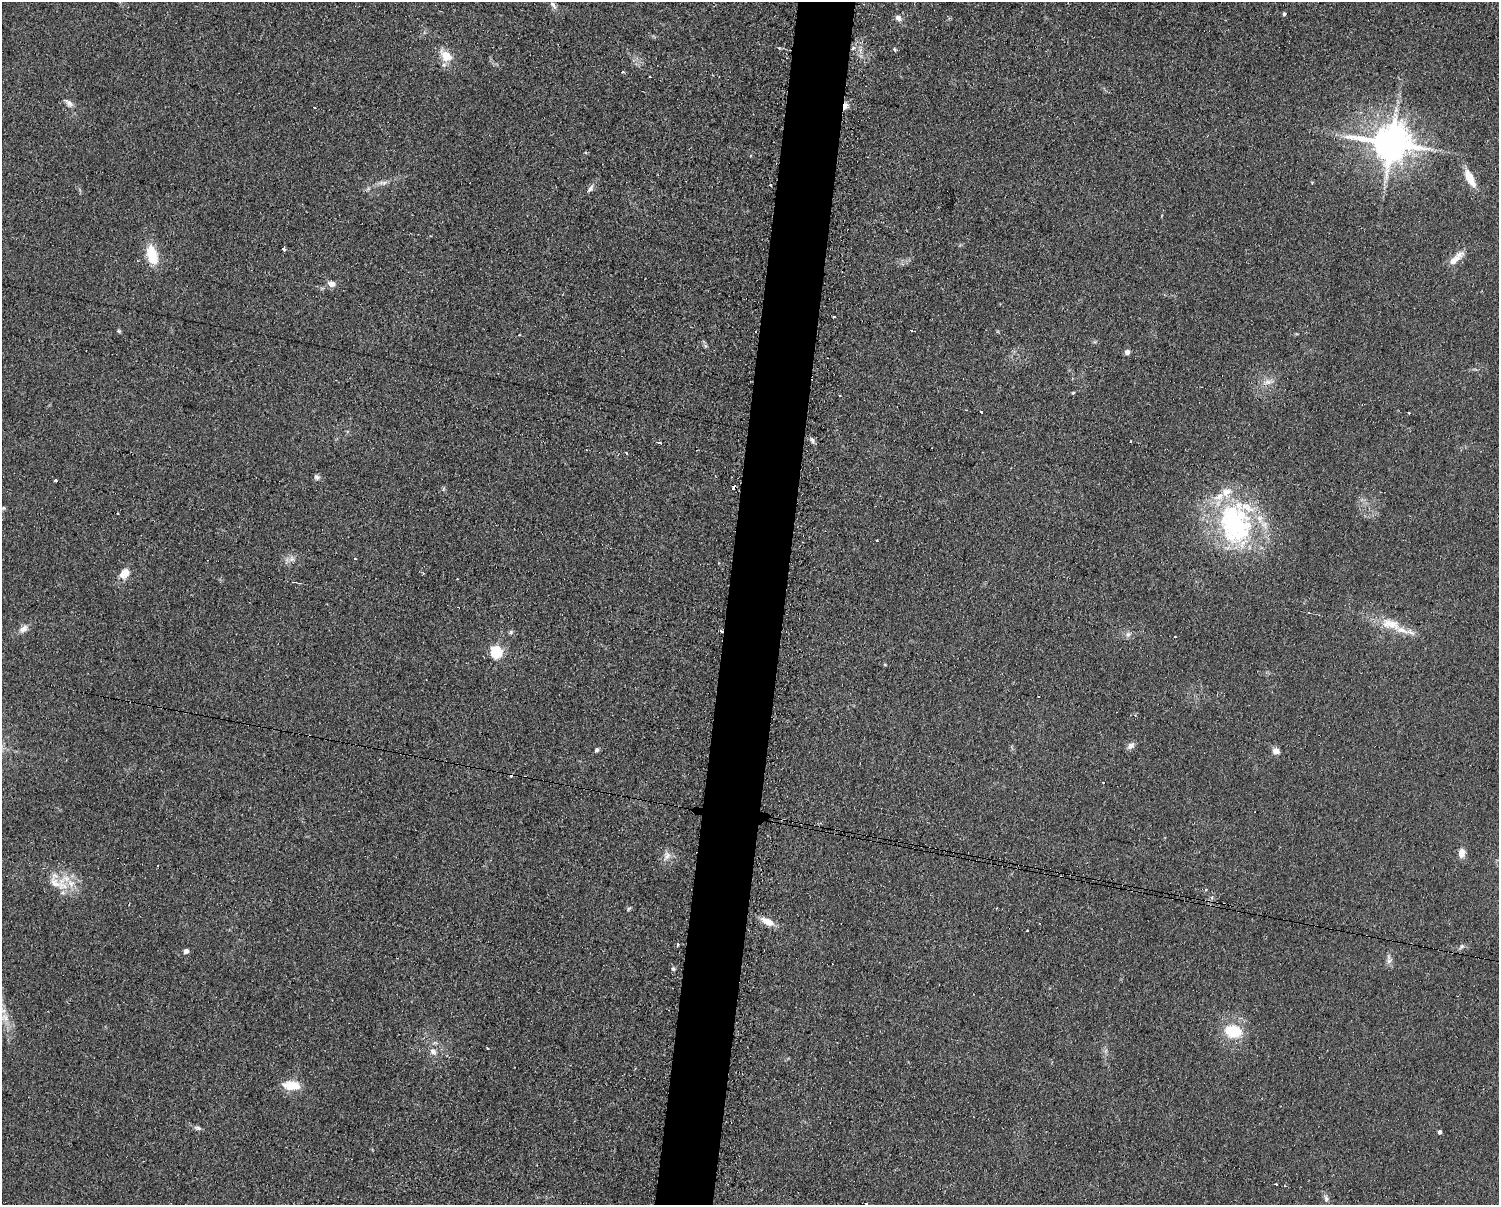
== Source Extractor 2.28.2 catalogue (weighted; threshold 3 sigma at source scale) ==
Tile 8 of 3 x 4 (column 2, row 3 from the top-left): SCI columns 1620-3116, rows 1205-2407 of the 4863 x 4814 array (HDU 1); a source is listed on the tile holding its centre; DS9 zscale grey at full resolution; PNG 1501 x 1207 px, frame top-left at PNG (2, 2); no overlay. Shown black and unused: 4% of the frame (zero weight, under 2 of 3 exposures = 2% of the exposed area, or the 3 px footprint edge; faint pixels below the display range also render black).
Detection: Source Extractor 2.28.2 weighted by HDU 2 'WHT'; one run over the whole footprint, this tile lists its part. Background 0.098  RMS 0.011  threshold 0.0502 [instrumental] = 3 sigma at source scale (4.5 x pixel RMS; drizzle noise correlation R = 1.50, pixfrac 1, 0.05/0.05 arcsec/px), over >= 5 px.
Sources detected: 88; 12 cosmic-ray / hot-pixel residue — not listed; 7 inside a brighter listed object's ellipse — not listed separately; the other 69 listed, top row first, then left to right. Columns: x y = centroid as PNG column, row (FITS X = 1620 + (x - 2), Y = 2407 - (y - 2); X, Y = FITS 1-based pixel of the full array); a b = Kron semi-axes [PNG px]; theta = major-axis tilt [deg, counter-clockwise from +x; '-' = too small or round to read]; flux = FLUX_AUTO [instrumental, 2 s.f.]
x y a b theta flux
553 5 12 6 -56 4.3
1284 14 5 4 - 2
898 18 8 7 - 5
853 48 5 4 - 1.8
895 49 3 3 - 4
446 56 20 14 -44 17
650 77 3 2 - 1.8
69 103 13 7 -48 4.8
845 106 9 4 78 6.7
314 108 3 2 - 1.6
1391 143 11 10 - 3400
1470 178 23 9 -62 19
383 183 14 5 3 4.9
590 189 11 5 51 3.8
284 249 4 3 - 7
152 255 19 10 -73 33
1456 258 27 8 43 12
332 284 9 7 -11 7.1
834 316 2 2 - 1.9
911 330 3 3 - 1.2
119 331 5 4 - 1.5
519 335 2 2 - 1.2
1127 352 6 6 - 3.8
1267 382 13 7 9 7.2
1073 393 5 3 - 1.1
839 395 2 2 - 1.5
981 412 3 2 - 2
1409 413 2 2 - 1.3
812 440 8 5 -72 3
659 443 4 3 - 8.1
626 452 4 2 - 0.94
317 477 7 7 - 3
55 481 3 3 - 4.6
1235 524 53 40 -73 190
877 541 3 2 - 1.3
291 559 9 6 21 4.8
355 559 3 2 - 1.7
124 573 14 10 38 12
1391 624 31 14 -14 27
23 629 12 8 37 6.7
511 632 6 5 - 2
1128 634 7 6 - 3.4
1175 637 3 2 - 2.2
496 652 6 6 - 140
1135 715 3 3 - 2.1
1131 745 10 7 40 4.9
597 750 5 4 - 3
1276 751 7 6 - 6.5
1103 783 3 3 - 1.1
1462 853 11 7 87 8.1
667 855 11 8 -75 6.3
55 883 23 14 -23 22
629 908 7 3 48 1.5
767 922 15 7 -26 13
677 945 4 2 - 1.4
1462 946 6 4 0 2.1
186 951 4 4 - 6.7
1389 961 10 5 36 3.4
673 969 6 5 - 1.9
5 1017 13 9 -35 9.3
1233 1031 20 14 -15 37
487 1048 3 2 - 1.8
433 1051 8 6 -66 4.6
291 1086 21 12 4 17
198 1128 11 4 -13 3.1
1440 1132 4 4 - 3.6
1276 1184 3 2 - 1.6
1284 1186 3 3 - 1.4
1326 1198 9 6 -68 3.4
Overlapping masked pixels (flux is a lower limit): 1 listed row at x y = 845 106
Isophote crosses this tile's border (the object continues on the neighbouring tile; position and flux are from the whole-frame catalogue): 1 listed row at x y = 5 1017